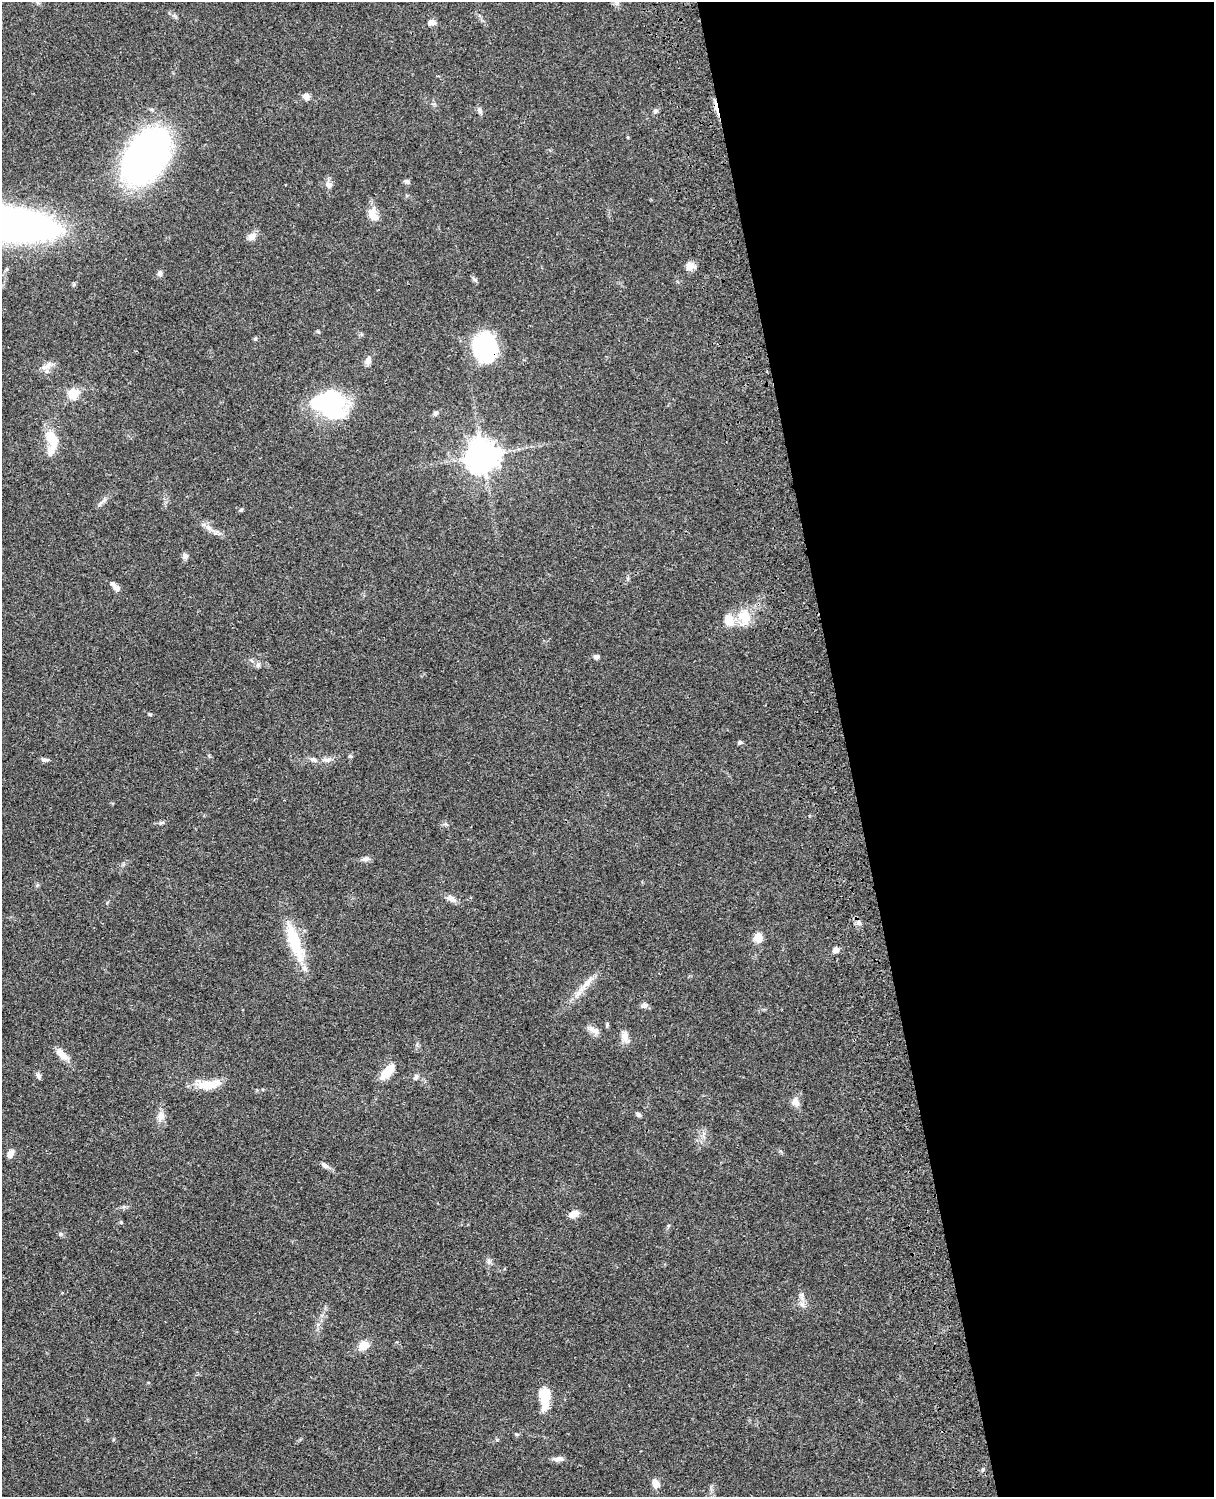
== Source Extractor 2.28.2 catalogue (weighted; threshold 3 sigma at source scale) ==
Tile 8 of 4 x 3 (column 4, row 2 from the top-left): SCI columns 3758-4969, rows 1773-3267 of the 5088 x 4927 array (HDU 1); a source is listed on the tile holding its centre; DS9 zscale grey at full resolution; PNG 1216 x 1499 px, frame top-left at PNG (2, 2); no overlay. Shown black and unused: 30% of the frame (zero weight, under 3 of 4 exposures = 6% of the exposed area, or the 3 px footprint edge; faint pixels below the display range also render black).
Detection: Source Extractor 2.28.2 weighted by HDU 2 'WHT'; one run over the whole footprint, this tile lists its part. Background 0.0766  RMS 0.0058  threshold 0.0261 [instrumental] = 3 sigma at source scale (4.5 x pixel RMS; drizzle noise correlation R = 1.50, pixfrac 1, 0.05/0.05 arcsec/px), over >= 5 px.
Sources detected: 70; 2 inside a brighter listed object's ellipse — not listed separately; the other 68 listed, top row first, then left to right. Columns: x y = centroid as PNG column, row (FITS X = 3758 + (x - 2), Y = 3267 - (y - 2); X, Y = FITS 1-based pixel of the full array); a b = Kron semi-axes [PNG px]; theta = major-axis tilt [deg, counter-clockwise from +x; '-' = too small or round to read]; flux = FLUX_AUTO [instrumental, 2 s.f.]
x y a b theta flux
432 23 8 7 - 3
306 96 8 7 - 3.1
716 107 18 4 -78 3.6
480 111 10 6 -66 1.7
655 111 7 5 34 1.5
146 156 41 27 59 240
407 181 9 5 -15 1.3
328 184 10 8 -46 2.8
373 215 16 10 -69 6.8
7 224 86 26 -6 350
252 236 10 9 - 3.7
690 266 11 10 - 3.9
160 273 7 6 - 1.7
318 332 6 4 -2 0.73
255 339 6 4 19 0.71
484 347 30 24 -84 45
368 360 12 7 65 3
47 366 19 7 29 4.1
73 394 7 7 - 15
330 405 35 27 -26 61
435 413 7 6 - 1.3
51 441 33 14 -86 14
483 455 11 10 - 830
104 500 8 4 45 1.5
241 510 6 4 19 0.74
208 527 10 7 -45 3.2
185 556 7 7 - 2
113 584 9 6 -64 1.9
744 617 25 16 81 13
596 657 7 6 - 1.5
251 660 6 4 -45 0.93
150 714 6 4 -1 0.64
740 742 6 5 - 1.1
350 756 6 5 - 0.87
44 760 11 4 -3 1.4
313 760 10 7 -17 2.3
327 760 12 6 2 2.6
161 823 7 4 19 0.97
365 859 10 6 6 2.2
451 899 15 7 -26 3.2
859 923 8 6 -90 2
758 937 5 5 - 22
294 941 53 13 -71 27
836 950 7 6 - 2.6
585 984 15 8 48 5
645 1005 9 8 - 1.7
593 1030 16 8 -24 3.6
624 1036 19 8 -80 4
61 1054 20 8 -46 5.7
387 1072 18 8 49 12
39 1075 9 6 -65 1.6
416 1077 8 6 46 1.6
209 1084 28 10 5 14
796 1102 12 9 -70 3.9
638 1114 8 5 -40 1.2
161 1116 14 9 83 4.1
10 1154 9 6 62 3.5
324 1165 11 6 -39 2
574 1214 11 7 20 4.7
121 1222 5 4 - 0.66
61 1234 6 5 - 1.1
489 1261 7 4 90 1.3
802 1304 7 4 -19 1.6
363 1345 10 8 32 7.9
545 1397 24 10 -90 16
517 1434 6 4 17 0.74
558 1459 15 6 1 2.8
656 1483 11 8 -66 4
Overlapping masked pixels (flux is a lower limit): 2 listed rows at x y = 716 107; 484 347
Isophote crosses this tile's border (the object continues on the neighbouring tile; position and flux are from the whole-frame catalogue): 1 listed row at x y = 7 224
Unlisted compact peaks at least as high as the median listed source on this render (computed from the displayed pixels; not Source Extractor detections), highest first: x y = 497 1440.